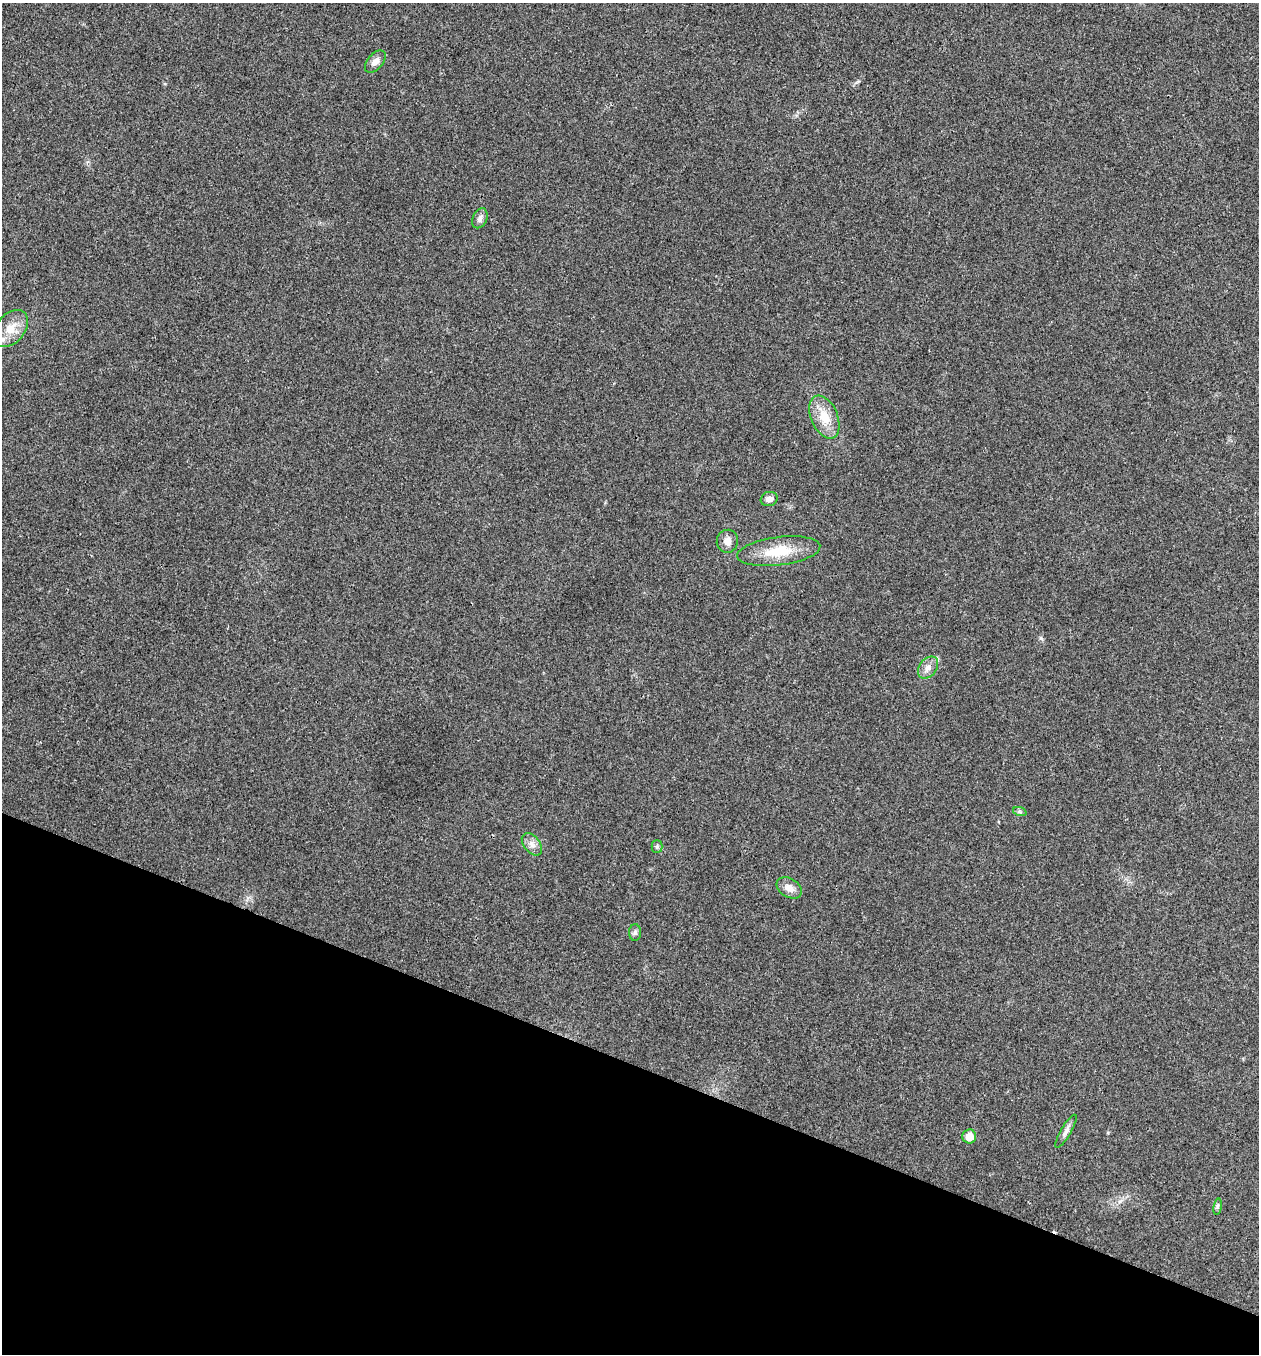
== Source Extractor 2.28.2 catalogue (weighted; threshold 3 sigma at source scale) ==
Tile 15 of 4 x 4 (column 3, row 4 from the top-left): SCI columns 2652-3908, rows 8-1359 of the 5434 x 5422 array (HDU 1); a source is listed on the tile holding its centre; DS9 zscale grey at full resolution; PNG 1261 x 1356 px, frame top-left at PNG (2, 3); each listed source drawn as its Kron ellipse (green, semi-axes under 4 px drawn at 4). Shown black and unused: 22% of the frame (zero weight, under 3 of 4 exposures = <1% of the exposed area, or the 3 px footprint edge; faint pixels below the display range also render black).
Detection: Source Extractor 2.28.2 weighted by HDU 2 'WHT'; one run over the whole footprint, this tile lists its part. Background 0.0243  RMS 0.0053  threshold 0.0238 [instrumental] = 3 sigma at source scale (4.5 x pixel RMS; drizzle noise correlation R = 1.50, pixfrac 1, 0.05/0.05 arcsec/px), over >= 5 px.
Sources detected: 16; all 16 listed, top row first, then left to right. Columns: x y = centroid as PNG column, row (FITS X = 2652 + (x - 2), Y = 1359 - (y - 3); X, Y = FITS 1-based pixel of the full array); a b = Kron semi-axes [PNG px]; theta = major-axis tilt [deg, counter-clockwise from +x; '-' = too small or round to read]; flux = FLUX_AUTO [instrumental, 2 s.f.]
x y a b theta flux
375 61 13 7 48 3.3
480 218 10 7 66 2.2
11 329 21 14 50 9.5
824 417 23 13 -67 11
769 499 8 7 - 3
727 541 11 10 - 3.5
779 551 42 14 7 17
928 667 12 8 52 3.3
1020 812 7 4 -19 0.88
532 844 13 8 -52 3.1
657 846 6 5 - 0.97
789 888 13 9 -32 4.2
635 932 8 6 88 1.4
1066 1131 19 5 60 2.5
969 1136 7 7 - 6.8
1218 1207 8 4 82 1